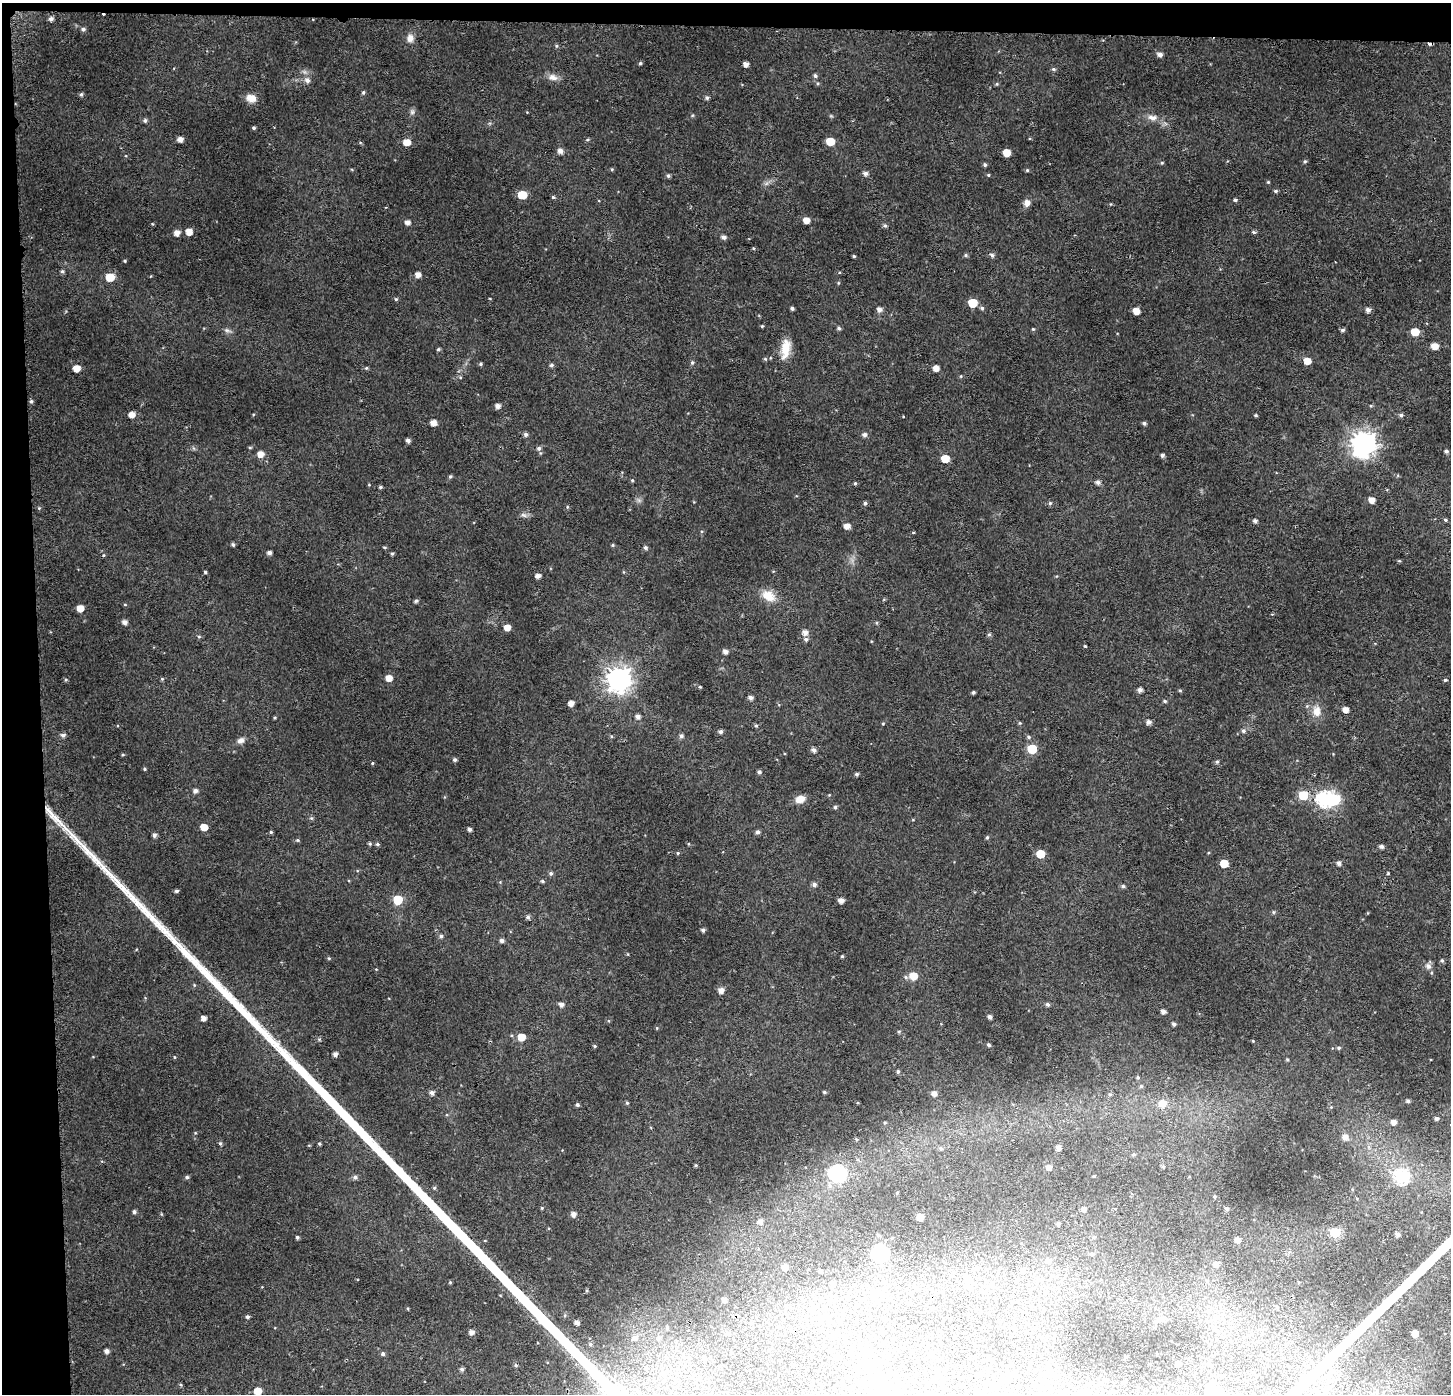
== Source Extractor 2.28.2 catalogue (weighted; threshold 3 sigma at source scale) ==
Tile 1 of 3 x 3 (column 1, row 1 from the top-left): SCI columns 46-1494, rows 2796-4187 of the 4439 x 4202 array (HDU 1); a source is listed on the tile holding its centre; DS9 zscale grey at full resolution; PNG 1453 x 1396 px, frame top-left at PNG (2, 3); no overlay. Shown black and unused: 4% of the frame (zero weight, under 2 of 3 exposures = <1% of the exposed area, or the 3 px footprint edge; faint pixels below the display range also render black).
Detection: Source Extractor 2.28.2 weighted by HDU 2 'WHT'; one run over the whole footprint, this tile lists its part. Background 0.0312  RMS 0.0046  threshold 0.0207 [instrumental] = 3 sigma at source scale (4.5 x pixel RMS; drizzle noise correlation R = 1.50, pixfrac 1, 0.0396/0.0396 arcsec/px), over >= 5 px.
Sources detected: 313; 1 too faint to see at this stretch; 1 inside a brighter object's white glare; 3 cosmic-ray / hot-pixel residue — not listed; the other 308 listed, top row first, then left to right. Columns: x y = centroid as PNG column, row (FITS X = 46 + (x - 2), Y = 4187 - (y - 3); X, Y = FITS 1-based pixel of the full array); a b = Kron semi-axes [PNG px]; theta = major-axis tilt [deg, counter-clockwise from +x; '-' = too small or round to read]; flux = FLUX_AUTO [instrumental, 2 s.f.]
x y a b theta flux
51 19 6 5 - 1.5
83 29 6 5 - 1.1
410 38 10 9 - 3
1429 44 3 3 - 2.3
556 46 5 4 - 0.64
1160 54 6 5 - 2.1
640 63 4 4 - 0.67
746 64 4 4 - 2.4
1053 69 6 4 -2 0.75
815 76 6 5 - 0.98
553 77 14 9 -8 3
307 80 7 7 - 2.1
997 84 5 5 - 0.55
363 92 5 4 - 0.76
81 94 4 4 - 0.95
251 98 12 9 -21 4.7
707 98 6 5 - 1.1
412 112 8 6 76 1.2
1152 117 15 8 -5 3.2
145 120 6 5 - 0.99
254 128 4 3 - 0.78
180 139 5 4 - 2.8
587 139 6 3 1 0.63
830 141 6 5 - 9.6
407 142 6 5 - 5.3
560 151 6 6 - 2.3
1006 153 5 5 - 6.9
1305 161 5 4 - 0.68
1162 163 5 4 - 0.52
985 165 5 4 - 0.92
612 169 4 4 - 0.51
1027 170 4 4 - 0.6
865 173 6 5 - 1.7
988 175 5 4 - 0.51
668 176 5 5 - 0.91
1268 182 4 4 - 0.52
1276 191 5 4 - 0.79
522 195 6 5 - 13
553 197 5 4 - 0.67
1235 200 5 4 - 0.86
1027 203 8 8 - 2.6
1111 204 4 3 - 0.34
386 207 4 2 - 0.37
806 220 5 5 - 4.5
407 222 5 5 - 2.3
152 224 4 3 - 0.4
885 226 5 4 - 0.99
189 232 5 5 - 4.8
1254 232 6 4 -4 0.8
177 233 5 5 - 3
724 237 5 5 - 1.7
753 248 4 3 - 0.43
966 255 5 4 - 0.69
992 255 6 5 - 1.1
854 256 3 3 - 0.55
125 261 4 3 - 0.54
62 271 5 5 - 0.88
418 275 5 5 - 3.3
110 277 6 5 - 11
838 283 5 3 - 0.47
396 299 5 5 - 0.7
973 303 6 5 - 15
792 308 4 3 - 0.96
982 308 5 5 - 0.86
879 309 6 5 - 2.1
1368 310 5 5 - 1.9
1136 311 5 5 - 4.9
762 326 4 4 - 0.51
839 328 5 5 - 0.89
1033 329 4 4 - 0.52
227 330 11 5 -18 1.3
1342 330 5 4 - 1
1415 332 6 5 - 9.5
1435 346 6 5 - 5.5
438 349 5 4 - 0.64
785 349 25 11 80 8.3
765 359 5 4 - 0.63
1307 361 5 5 - 5.2
692 362 5 5 - 0.9
481 364 5 4 - 0.66
551 365 5 4 - 0.94
76 368 5 5 - 5.7
366 368 5 4 - 0.57
936 368 5 5 - 3.8
961 376 5 4 - 0.48
31 401 5 5 - 0.93
498 406 5 5 - 2.2
1371 406 5 3 - 0.54
132 415 6 5 - 3.7
1256 415 4 3 - 0.59
1401 415 6 5 - 1
433 423 5 5 - 3.5
1144 423 5 4 - 0.86
525 434 5 4 - 1.3
864 435 6 5 - 1.5
408 441 5 4 - 1.4
1364 444 9 8 - 450
250 448 5 3 - 0.49
539 448 6 5 - 1.2
1446 451 4 4 - 1
261 454 6 6 - 3.8
1162 455 4 4 - 1.1
945 459 5 5 - 9.6
450 476 5 4 - 0.7
632 480 5 4 - 0.61
1098 482 5 5 - 1.7
855 483 4 4 - 0.62
369 485 5 3 - 0.36
380 487 4 3 - 0.71
1372 500 5 5 - 3.6
865 503 4 4 - 1
1050 503 5 5 - 0.74
567 507 5 3 - 0.45
39 508 4 3 - 0.43
524 515 10 5 -25 1.4
1445 520 5 4 - 0.69
1255 521 5 4 - 1.2
847 526 5 5 - 3.6
233 544 5 4 - 0.85
613 545 5 4 - 0.54
384 547 5 3 - 0.51
645 547 6 5 - 1
269 553 4 4 - 1.7
392 554 5 4 - 0.69
103 555 4 4 - 0.55
1399 561 5 4 - 0.5
205 572 4 4 - 0.63
538 576 5 4 - 2.2
768 596 18 12 -29 7.4
416 601 5 4 - 0.73
125 604 5 3 - 0.4
80 608 5 5 - 5.1
124 622 5 5 - 2
877 623 5 3 - 0.52
507 628 5 5 - 4.6
805 632 6 6 - 2.5
989 634 6 4 61 0.84
199 637 5 5 - 0.64
806 639 6 6 - 1.3
1085 646 3 3 - 0.51
725 652 5 5 - 2.2
389 678 6 5 - 4.2
162 679 5 4 - 0.58
619 679 9 8 - 430
66 680 5 4 - 0.64
1445 680 5 4 - 0.62
700 687 4 3 - 0.59
1140 690 5 4 - 1.8
1180 691 5 3 - 0.48
973 692 3 3 - 0.8
750 698 5 4 - 1.7
1165 701 5 4 - 0.65
571 703 5 4 - 3.1
1346 710 5 4 - 3.3
1316 711 16 11 -87 5
275 717 5 3 - 0.53
638 717 5 5 - 2
1149 722 5 5 - 1.9
1020 723 5 4 - 0.52
883 724 4 4 - 0.41
756 726 5 4 - 0.78
1243 731 6 6 - 1.2
721 732 5 5 - 1.2
63 735 6 5 - 1.6
611 736 5 4 - 0.51
681 736 6 5 - 1.2
1028 737 6 4 -23 0.82
240 740 8 6 31 2.5
1032 749 6 5 - 20
814 750 5 5 - 1.8
123 755 5 3 - 0.5
455 760 5 5 - 0.98
1217 762 6 5 - 0.83
372 763 4 4 - 0.47
144 769 4 3 - 0.57
759 772 5 4 - 1
857 774 4 4 - 0.96
195 791 6 5 - 1.6
1303 795 6 6 - 16
800 799 11 8 19 4.2
1325 799 7 7 - 94
835 807 5 4 - 0.88
311 818 5 5 - 0.71
204 827 5 5 - 5.9
469 829 4 3 - 1.3
271 832 4 4 - 0.62
758 832 5 5 - 1.3
154 835 5 5 - 1.2
987 837 6 4 67 0.7
297 840 5 5 - 0.65
370 844 5 4 - 0.66
377 844 5 4 - 0.76
1382 846 5 4 - 1.4
678 853 5 4 - 0.53
1040 854 6 5 - 13
1224 863 5 5 - 10
1338 863 5 4 - 1.6
551 873 6 5 - 0.98
1388 874 4 4 - 0.6
542 881 6 4 -18 0.73
814 885 6 5 - 1.5
1123 886 6 5 - 0.95
176 891 4 4 - 1.1
398 900 6 6 - 17
841 900 5 4 - 2.7
1273 912 6 4 89 0.57
528 917 5 5 - 1.2
703 930 4 4 - 1.1
441 936 5 5 - 0.95
502 940 5 5 - 1.5
628 954 5 3 - 0.36
842 956 4 3 - 0.52
329 958 5 4 - 0.52
1442 961 6 5 - 0.87
1428 966 9 8 - 2
913 976 7 7 - 7.6
721 990 5 5 - 3.2
1047 1004 5 4 - 1.2
561 1005 5 5 - 2
1163 1011 5 5 - 1.7
990 1017 4 4 - 1.5
203 1018 5 5 - 2.2
1174 1024 4 4 - 0.99
899 1032 5 4 - 0.66
521 1037 6 5 - 6.3
1253 1041 4 3 - 0.38
989 1045 5 4 - 0.85
594 1046 4 3 - 0.62
1339 1048 6 4 0 0.74
335 1054 4 4 - 1.9
174 1057 4 4 - 0.47
1287 1059 4 4 - 0.47
898 1072 5 4 - 0.78
1138 1077 5 5 - 0.69
1141 1086 6 4 45 0.7
824 1092 4 3 - 0.7
432 1093 6 5 - 1.8
934 1093 5 4 - 2.3
1110 1094 6 6 - 0.94
1408 1101 5 4 - 0.94
627 1103 5 4 - 0.55
1163 1104 12 11 - 5.5
577 1105 4 4 - 0.91
1331 1107 4 3 - 0.4
1437 1118 4 4 - 1.1
1393 1122 5 5 - 2.3
1345 1137 7 7 - 3
856 1139 4 3 - 0.48
220 1143 5 4 - 0.8
319 1144 4 3 - 0.63
941 1148 5 4 - 0.7
1058 1148 4 4 - 2.2
1134 1154 5 4 - 0.54
696 1165 4 4 - 0.59
1049 1167 5 5 - 2.3
1163 1167 5 4 - 0.68
837 1173 8 7 - 100
187 1177 5 5 - 0.91
355 1177 6 6 - 1.3
1401 1177 7 7 - 67
434 1188 5 5 - 0.62
897 1193 4 3 - 0.46
1214 1196 4 3 - 0.5
542 1208 4 4 - 0.49
1227 1208 4 4 - 0.96
1084 1209 5 5 - 1.6
134 1212 5 4 - 1
574 1214 5 5 - 2.3
920 1217 5 5 - 6.4
760 1222 6 5 - 1.9
1058 1224 4 3 - 0.91
1335 1232 6 5 - 21
1398 1234 4 4 - 1.6
297 1237 4 4 - 0.91
1094 1237 5 4 - 0.6
1237 1240 5 4 - 2.2
880 1253 7 7 - 92
1092 1254 5 5 - 0.77
1048 1260 6 6 - 1.2
1216 1264 5 5 - 2.1
785 1267 5 5 - 3.1
820 1270 3 3 - 0.64
1022 1270 6 6 - 1.1
966 1277 6 6 - 2
450 1282 4 4 - 0.5
832 1284 5 4 - 1.3
586 1291 5 3 - 0.58
724 1300 4 4 - 1.9
247 1317 5 4 - 0.91
1156 1321 6 5 - 0.88
576 1323 6 5 - 1.9
667 1328 4 4 - 0.48
471 1332 5 5 - 2.2
727 1333 5 5 - 0.71
1415 1333 5 5 - 4.8
635 1337 8 6 14 2.1
590 1344 6 6 - 1
107 1351 5 4 - 1.8
383 1354 5 5 - 1.1
1125 1357 3 3 - 0.59
1178 1364 4 3 - 1.4
516 1365 6 5 - 0.87
462 1369 6 5 - 1.1
1124 1382 3 3 - 0.7
181 1385 5 3 - 0.56
257 1391 5 5 - 7.3
897 1391 6 5 - 0.9
1214 1391 6 6 - 26
Overlapping masked pixels (flux is a lower limit): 2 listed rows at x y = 1429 44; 1303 795
Isophote crosses this tile's border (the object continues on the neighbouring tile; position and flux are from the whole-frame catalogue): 2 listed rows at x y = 257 1391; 1214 1391